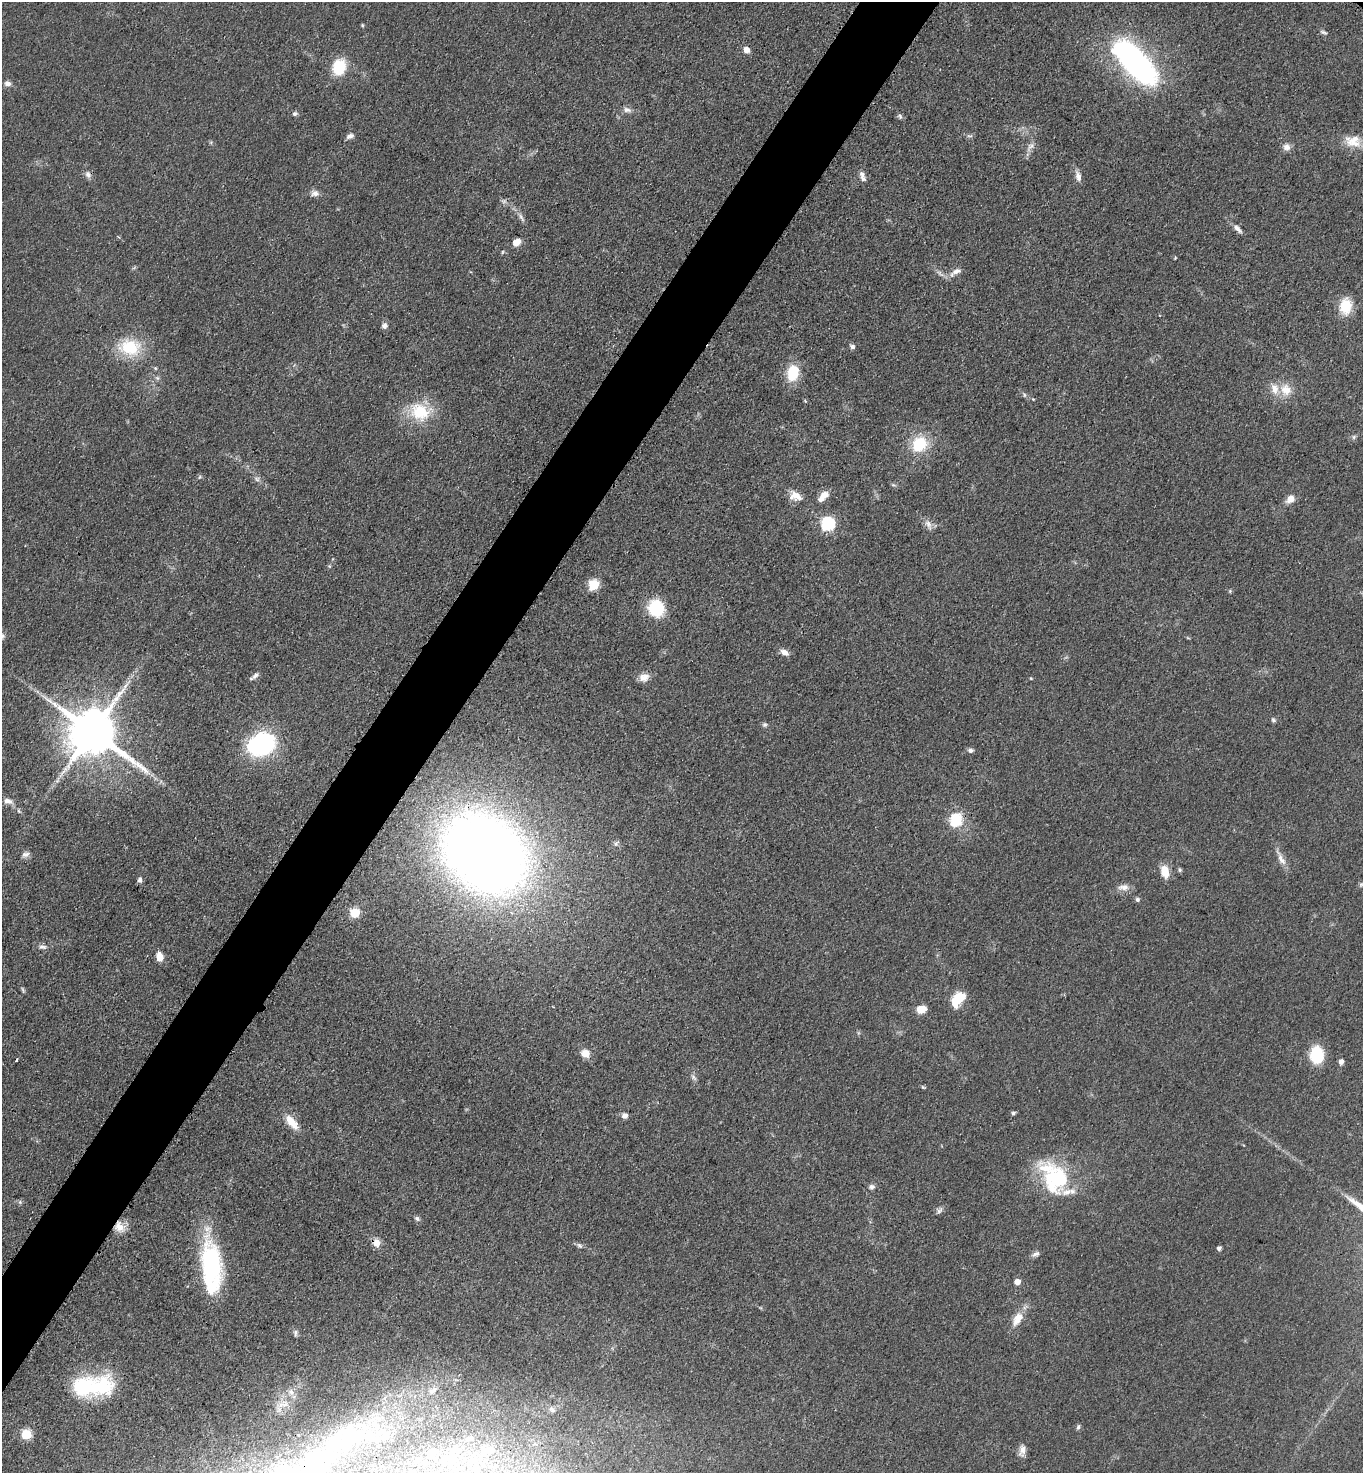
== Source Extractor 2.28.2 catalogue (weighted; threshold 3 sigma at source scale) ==
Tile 7 of 4 x 4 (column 3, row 2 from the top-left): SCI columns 3042-4402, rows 2971-4441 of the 5943 x 5939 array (HDU 1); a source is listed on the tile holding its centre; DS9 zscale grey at full resolution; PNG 1365 x 1475 px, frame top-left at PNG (2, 2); no overlay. Shown black and unused: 5% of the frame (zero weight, under 3 of 4 exposures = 3% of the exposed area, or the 3 px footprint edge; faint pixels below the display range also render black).
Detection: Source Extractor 2.28.2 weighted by HDU 2 'WHT'; one run over the whole footprint, this tile lists its part. Background 0.0414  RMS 0.0059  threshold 0.0268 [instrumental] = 3 sigma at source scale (4.5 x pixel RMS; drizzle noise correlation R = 1.50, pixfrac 1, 0.05/0.05 arcsec/px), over >= 5 px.
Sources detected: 122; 1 too faint to see at this stretch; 3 inside a brighter object's white glare — not listed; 11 inside a brighter listed object's ellipse — not listed separately; the other 107 listed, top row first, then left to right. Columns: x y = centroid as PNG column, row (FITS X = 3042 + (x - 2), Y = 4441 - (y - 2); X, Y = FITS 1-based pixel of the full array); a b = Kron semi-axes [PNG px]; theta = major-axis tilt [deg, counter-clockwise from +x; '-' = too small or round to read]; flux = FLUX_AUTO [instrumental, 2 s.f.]
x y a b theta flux
362 25 4 4 - 0.68
1323 32 10 4 -22 1.3
746 50 6 5 - 5.3
1135 63 56 23 -47 150
339 67 14 11 71 24
7 83 9 7 0 2.5
627 110 12 7 -13 2.7
295 114 7 5 27 1.5
900 116 7 5 -48 1.3
350 136 9 6 21 2.5
970 136 9 4 -1 1.3
1353 141 24 16 -11 12
1030 147 15 8 51 3.8
1287 147 9 9 - 3.5
88 174 10 7 -58 2.7
862 174 9 7 -46 2.4
1078 176 15 7 -73 3.6
315 193 11 8 -7 3.1
521 217 15 5 -62 2.5
1237 229 15 6 -47 2.9
516 242 8 6 36 6.5
1175 258 4 3 - 0.51
956 271 15 7 20 4.1
1346 306 15 11 87 18
384 326 8 7 - 2.4
852 346 7 6 - 1.5
130 347 28 21 -5 26
793 373 19 13 79 18
157 378 7 5 -44 1.3
1286 390 16 14 -65 9.5
1024 395 6 5 - 1.2
420 412 29 24 -18 26
1354 437 7 4 89 1
919 444 21 18 47 22
199 477 6 4 86 0.83
257 479 6 6 - 1.6
825 495 11 9 3 4.6
795 496 16 11 -25 6.8
1290 499 9 7 42 5.7
828 524 6 6 - 100
928 524 16 7 -62 3.6
594 585 6 6 - 45
1230 591 5 5 - 0.74
656 608 14 13 - 31
2 636 9 6 56 2.2
1188 638 6 3 -19 0.57
784 652 12 7 -31 3.6
255 675 11 5 42 2.2
644 677 14 10 18 4.8
1273 720 6 5 - 1.2
765 725 6 6 - 1.3
92 732 15 13 -35 3400
261 744 16 12 24 140
970 750 7 5 0 1.8
8 801 12 7 -10 3.7
19 811 8 5 -60 1.3
956 820 6 6 - 74
616 844 8 5 63 1.5
485 853 60 47 -40 970
25 854 11 7 14 2.7
1281 859 25 7 -61 5.1
1180 870 6 4 -77 1
1165 871 15 9 -76 8.2
140 880 7 5 76 1.8
1361 884 6 5 - 1.1
1124 887 16 8 6 4.4
1137 900 6 5 - 1.4
355 913 5 5 - 35
42 947 12 6 -2 2.4
159 957 6 5 - 11
23 990 8 4 -66 0.95
958 998 20 11 63 14
921 1009 7 5 12 21
585 1053 12 9 -30 5.5
1317 1055 14 11 -88 31
16 1060 3 2 - 0.97
1341 1062 5 5 - 2.5
693 1077 11 5 -52 1.8
923 1087 5 4 - 0.78
1013 1113 5 4 - 1.4
625 1116 7 6 - 2.9
292 1122 22 9 -50 8.6
1056 1179 37 32 -88 50
872 1187 8 7 - 2
20 1202 6 4 -47 1
939 1210 10 7 53 1.9
417 1219 7 6 - 1.5
120 1227 15 11 -45 6.8
376 1243 10 9 - 5.1
579 1246 8 5 -39 1.5
1219 1248 4 4 - 2.1
1036 1254 12 6 23 2.2
211 1266 59 22 -86 72
1017 1282 5 5 - 5.9
1017 1319 20 11 60 9
295 1333 9 5 89 1.5
101 1386 35 28 18 40
433 1390 12 7 22 2.9
291 1392 9 7 -58 2.7
281 1405 10 8 15 4
552 1410 10 6 -33 2.1
1078 1427 7 4 75 1.1
26 1434 6 5 - 38
454 1450 12 8 -45 4.2
1022 1450 14 8 80 4.1
432 1452 9 8 - 5.7
316 1463 110 39 42 120
Overlapping masked pixels (flux is a lower limit): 3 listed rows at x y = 120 1227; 376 1243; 316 1463
Isophote crosses this tile's border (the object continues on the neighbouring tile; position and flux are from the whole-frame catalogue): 2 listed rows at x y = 2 636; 316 1463